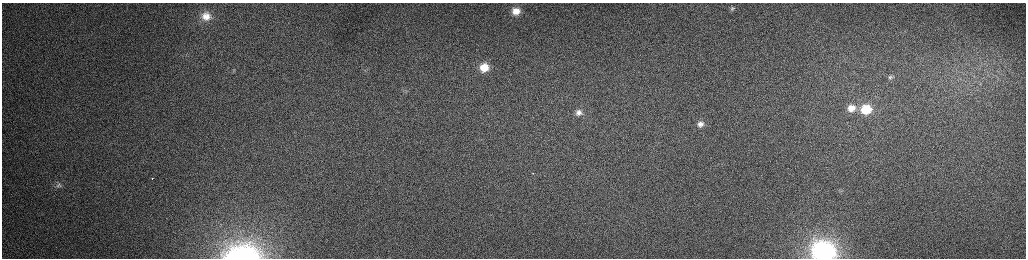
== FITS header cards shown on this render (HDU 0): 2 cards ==
NAXIS1  =                 2048 /fastest changing axis
NAXIS2  =                  512 /next to fastest changing axis

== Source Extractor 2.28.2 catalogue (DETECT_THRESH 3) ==
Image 2048 x 512 px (HDU 0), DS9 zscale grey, zoomed out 1/2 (1 PNG px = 2 x 2 image px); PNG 1028 x 260 px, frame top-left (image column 1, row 511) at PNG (2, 3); no overlay
Background 166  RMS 1.7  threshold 5.14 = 3 sigma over >= 5 px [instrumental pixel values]
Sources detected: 15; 1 cannot appear on this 1/2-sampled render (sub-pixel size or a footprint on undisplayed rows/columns) and is not listed; the other 14 listed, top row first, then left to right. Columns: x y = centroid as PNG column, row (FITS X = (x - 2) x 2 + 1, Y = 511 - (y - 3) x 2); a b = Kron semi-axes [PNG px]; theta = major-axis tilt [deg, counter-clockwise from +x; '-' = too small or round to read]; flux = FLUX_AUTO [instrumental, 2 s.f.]
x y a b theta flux
732 9 6 4 40 630
516 11 12 11 - 5600
206 16 11 8 5 3600
484 67 10 9 - 6900
890 77 9 6 6 1300
851 108 12 10 6 5100
866 109 11 10 - 13000
579 112 7 6 - 1400
700 124 5 4 - 1300
533 173 2 2 - 390
152 178 2 1 - 420
59 185 8 6 15 1000
824 252 11 9 -8 180000
242 254 35 17 0 41000
At the frame edge (FLAGS 8, measured only in part): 2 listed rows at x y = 824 252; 242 254
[1 sub-pixel or undisplayed-footprint detection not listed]